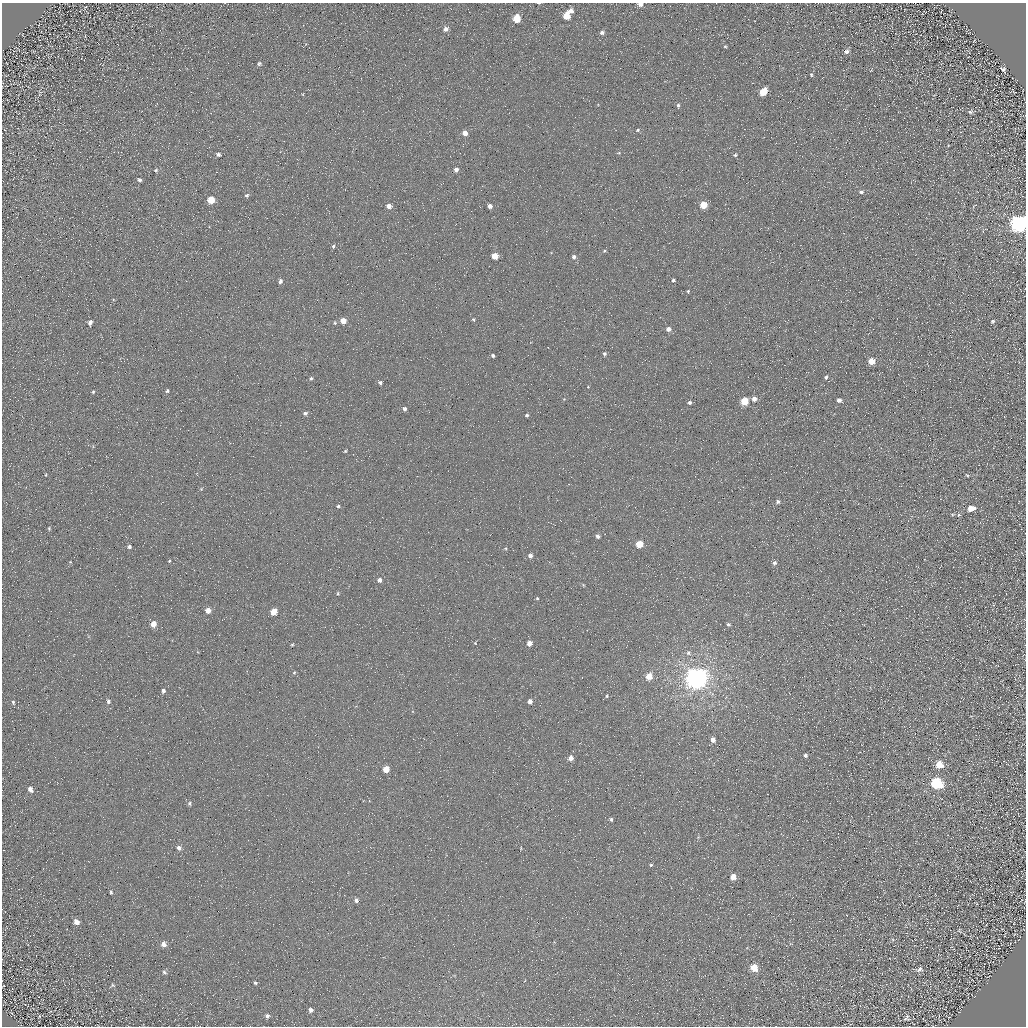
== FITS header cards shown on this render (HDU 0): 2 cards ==
NAXIS1  =                 1024 / Required FITS header
NAXIS2  =                 1024 / Required FITS header

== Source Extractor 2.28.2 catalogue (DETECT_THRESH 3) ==
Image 1024 x 1024 px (HDU 0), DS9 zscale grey, 1 PNG px = 1 image px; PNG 1028 x 1028 px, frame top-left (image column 1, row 1024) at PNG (2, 3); no overlay
Background 4.58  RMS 8.7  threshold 26.2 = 3 sigma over >= 5 px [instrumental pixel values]
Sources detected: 121; all 121 listed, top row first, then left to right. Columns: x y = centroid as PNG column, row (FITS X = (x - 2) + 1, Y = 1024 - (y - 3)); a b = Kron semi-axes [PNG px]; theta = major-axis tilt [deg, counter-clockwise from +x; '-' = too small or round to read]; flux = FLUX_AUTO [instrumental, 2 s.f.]
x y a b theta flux
539 3 5 2 - 480
640 4 5 4 - 3700
571 11 6 5 - 3100
566 16 6 5 - 14000
516 18 5 5 - 19000
446 29 7 7 - 2700
602 33 6 5 - 2200
725 46 4 4 - 720
846 51 6 5 - 2200
259 64 6 5 - 1000
1003 69 6 4 -42 1200
811 75 5 4 - 780
763 92 6 5 - 15000
678 105 5 4 - 1200
970 112 6 4 5 1100
638 130 6 4 24 870
465 133 4 4 - 4900
619 153 5 3 - 510
218 154 5 4 - 1400
735 155 4 4 - 940
456 169 4 4 - 2900
156 170 6 5 - 940
139 180 5 4 - 1200
861 192 6 5 - 1300
247 195 6 5 - 1100
211 200 5 5 - 12000
703 205 5 4 - 16000
389 206 4 4 - 4400
490 206 4 4 - 2800
1019 223 8 6 27 350000
333 246 6 4 -82 990
604 251 5 4 - 760
495 256 5 4 - 11000
574 257 5 4 - 1900
673 280 4 4 - 1100
280 281 5 4 - 1800
688 291 4 3 - 810
474 319 5 4 - 770
343 321 4 4 - 7500
993 321 5 5 - 1000
90 322 5 4 - 2400
335 323 5 4 - 840
668 329 5 4 - 3200
604 353 4 4 - 1200
493 355 4 3 - 1400
871 361 5 4 - 12000
826 377 4 3 - 1300
311 378 5 4 - 1100
380 382 5 4 - 1400
167 391 4 4 - 1000
93 392 3 3 - 770
564 399 4 4 - 470
754 399 5 5 - 3500
839 400 5 4 - 2200
744 401 5 5 - 22000
690 402 4 4 - 1500
404 409 4 4 - 1800
305 413 5 4 - 1600
527 415 4 3 - 1100
345 451 4 3 - 610
46 475 4 2 - 470
967 475 5 4 - 640
201 489 5 4 - 540
778 502 5 4 - 1700
338 506 5 4 - 910
971 508 6 5 - 7800
952 514 6 3 0 650
959 515 5 5 - 890
49 528 4 4 - 640
598 536 4 4 - 2100
639 544 5 5 - 18000
129 546 4 4 - 1500
505 548 5 4 - 710
530 556 5 4 - 2800
169 561 4 3 - 620
774 563 4 4 - 1600
379 580 5 5 - 2500
583 585 5 4 - 550
338 593 5 4 - 820
537 598 4 4 - 690
208 610 5 4 - 5400
274 611 5 4 - 14000
153 624 5 4 - 6700
728 624 4 3 - 1300
475 643 5 4 - 590
529 643 4 4 - 5700
292 645 4 3 - 630
688 653 6 6 - 1600
294 672 5 4 - 770
649 676 5 4 - 11000
696 678 7 7 - 800000
163 691 5 5 - 1400
607 696 5 4 - 680
108 701 6 5 - 1300
530 701 4 4 - 3600
13 702 5 3 - 790
713 740 5 4 - 3800
805 755 4 3 - 1300
571 758 4 4 - 4700
939 765 7 6 - 9100
386 769 5 4 - 12000
936 783 7 6 - 74000
30 789 7 5 -62 3000
190 803 6 5 - 1200
611 819 4 3 - 1100
179 848 6 5 - 2200
651 865 4 3 - 710
733 877 5 5 - 7400
111 892 5 3 - 810
356 900 4 4 - 2200
76 922 7 5 -48 3000
959 930 6 5 - 680
163 944 7 6 - 3300
754 968 6 5 - 12000
919 969 9 6 33 1900
164 972 7 5 -34 1200
255 983 4 4 - 940
113 985 6 5 - 870
310 1010 5 5 - 1700
267 1016 6 5 - 1400
907 1018 8 6 58 1500
At the frame edge (FLAGS 8, measured only in part): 3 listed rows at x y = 539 3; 640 4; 1019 223